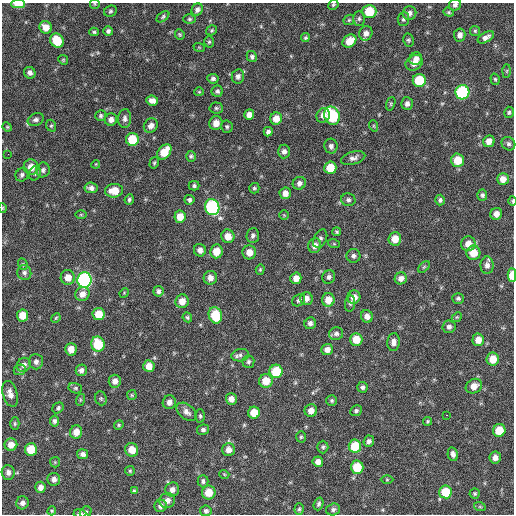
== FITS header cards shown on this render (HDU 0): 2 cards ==
NAXIS1  =                  512 / Axis length
NAXIS2  =                  512 / Axis length

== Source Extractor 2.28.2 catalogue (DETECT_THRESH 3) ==
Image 512 x 512 px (HDU 0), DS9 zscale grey, 1 PNG px = 1 image px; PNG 516 x 516 px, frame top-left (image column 1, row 512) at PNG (2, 3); each listed source drawn as its Kron ellipse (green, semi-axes under 4 px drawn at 4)
Background 117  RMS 12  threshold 34.6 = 3 sigma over >= 5 px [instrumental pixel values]
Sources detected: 221; all 221 listed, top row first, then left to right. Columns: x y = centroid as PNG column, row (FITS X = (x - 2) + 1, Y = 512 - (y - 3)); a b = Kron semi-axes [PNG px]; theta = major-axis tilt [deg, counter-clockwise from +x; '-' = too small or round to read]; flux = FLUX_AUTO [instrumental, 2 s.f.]
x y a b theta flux
18 4 7 4 -1 11000
95 4 5 5 - 880
333 5 5 5 - 1300
455 5 6 5 - 2200
197 10 6 5 - 3000
110 11 6 5 - 1500
369 11 7 6 - 22000
449 12 5 4 - 1100
409 13 7 7 - 3100
163 17 7 4 39 1300
189 19 6 4 1 1300
359 19 7 5 89 1800
403 19 7 6 - 1700
349 20 6 4 45 1200
46 27 6 6 - 7800
212 30 6 4 34 1100
108 31 5 5 - 2000
475 31 5 5 - 1100
94 32 4 4 - 1200
366 33 7 6 - 4300
180 34 5 4 - 990
460 35 6 6 - 3600
486 37 9 5 30 3500
305 38 4 4 - 1300
408 40 6 5 - 1300
57 41 7 6 - 21000
349 41 7 6 - 10000
209 42 5 5 - 1200
199 47 6 3 -19 670
252 57 6 5 - 1900
416 59 6 6 - 4200
63 60 5 4 - 880
414 63 9 7 35 6300
507 71 7 4 88 1100
30 73 6 5 - 2700
238 76 7 6 - 2900
213 79 6 5 - 2000
495 79 6 4 -72 1200
419 80 6 6 - 30000
217 91 5 5 - 1800
199 92 4 4 - 830
462 92 7 7 - 89000
152 100 6 5 - 4100
391 104 7 4 72 1000
407 104 6 5 - 2900
216 108 6 5 - 1400
509 112 6 5 - 1500
249 115 5 5 - 4300
323 115 7 6 - 4400
101 116 5 5 - 1500
332 116 9 7 -67 56000
125 119 9 6 86 3000
276 119 6 6 - 8600
36 120 8 6 24 2400
111 120 6 6 - 3700
216 123 7 6 - 6200
51 126 6 5 - 1100
151 126 8 6 50 4100
374 126 6 3 -71 800
7 127 5 4 - 910
227 127 6 5 - 1400
268 132 5 4 - 2200
132 139 6 6 - 23000
489 141 6 5 - 5300
508 144 7 6 - 2100
331 146 7 6 - 2700
284 151 7 6 - 3000
164 152 9 6 50 15000
8 154 2 2 - 12000
191 156 5 5 - 1400
353 158 12 6 16 3300
458 160 7 6 - 16000
154 163 6 4 74 1100
96 164 4 3 - 660
31 167 8 7 - 8000
330 168 6 6 - 16000
43 170 7 7 - 2300
35 173 7 6 - 1900
22 175 7 6 - 2000
503 179 6 5 - 6000
299 183 7 6 - 2900
194 186 5 5 - 1500
91 188 6 5 - 2900
254 188 5 5 - 1200
114 191 9 7 6 12000
285 193 6 5 - 5400
482 195 5 5 - 1800
129 200 5 4 - 1600
189 200 5 5 - 1800
348 200 7 6 - 2100
440 200 5 4 - 1700
512 201 5 2 - 970
212 207 8 7 - 120000
3 208 5 3 - 600
496 214 6 5 - 4600
81 215 6 4 1 890
284 215 4 4 - 690
180 217 6 5 - 9300
336 232 4 4 - 950
228 236 7 6 - 7600
253 236 7 6 - 2300
320 239 10 6 65 2500
395 239 6 6 - 9200
334 244 6 4 -19 770
468 244 7 7 - 7300
315 246 7 6 - 4800
200 250 6 6 - 3500
216 251 7 6 - 10000
249 252 7 7 - 7400
473 253 7 7 - 12000
353 256 7 7 - 2300
23 264 6 4 -69 1200
487 265 8 6 90 3600
424 267 7 4 45 1200
260 269 5 4 - 920
24 273 7 7 - 2400
512 275 6 4 88 16000
68 277 7 7 - 7700
329 277 7 6 - 2400
210 278 7 6 - 4800
296 278 5 5 - 6200
401 278 6 6 - 4200
84 280 7 7 - 190000
158 291 5 5 - 2300
124 293 5 4 - 780
82 294 7 7 - 5400
354 297 7 6 - 6000
306 298 6 6 - 4500
458 298 6 5 - 1700
299 300 7 5 40 2000
328 300 7 6 - 9000
182 301 7 6 - 8100
350 303 8 5 82 1500
99 314 6 6 - 12000
22 315 6 5 - 11000
215 315 8 6 -70 25000
367 316 6 6 - 4200
187 317 5 4 - 1300
457 317 6 4 43 1000
56 318 5 4 - 930
310 323 6 5 - 2500
449 327 6 6 - 2700
336 334 7 6 - 2500
356 339 6 6 - 12000
478 340 6 6 - 7400
394 342 9 6 86 4000
98 344 7 6 - 28000
71 349 6 5 - 6800
327 349 6 5 - 4100
240 355 9 6 11 2300
493 359 6 6 - 11000
36 362 7 7 - 2900
248 362 6 6 - 1800
24 365 7 6 - 3400
149 366 6 5 - 7600
20 370 6 5 - 1400
81 370 6 5 - 3100
276 371 6 6 - 23000
115 381 6 6 - 4000
266 381 7 7 - 12000
474 386 8 7 - 6900
362 387 5 5 - 2000
75 388 7 5 -14 1300
10 394 13 7 -75 5400
132 395 5 5 - 940
101 398 7 5 -70 1500
231 399 5 5 - 4700
80 400 6 4 72 1000
332 400 5 5 - 1500
169 402 7 6 - 3700
58 408 6 5 - 1400
311 410 6 6 - 5500
356 411 6 5 - 1600
186 412 11 7 -39 4100
254 413 6 6 - 12000
446 415 2 2 - 2900
200 416 6 4 -89 1300
54 421 5 4 - 2000
428 421 4 4 - 1100
15 424 6 4 90 1200
119 425 5 4 - 990
203 430 6 5 - 2100
499 430 6 6 - 15000
76 432 7 6 - 7400
301 437 5 4 - 1100
369 441 6 5 - 2500
11 445 6 6 - 6400
355 446 6 6 - 25000
323 447 6 5 - 1500
31 449 6 6 - 16000
132 450 7 6 - 8800
228 450 6 6 - 5300
83 454 5 5 - 2900
453 454 7 5 -77 2800
495 458 6 5 - 3900
55 462 5 5 - 1000
318 462 5 5 - 4700
357 467 6 6 - 22000
130 471 5 5 - 1100
8 472 7 6 - 3000
224 474 5 3 - 640
54 479 6 6 - 3400
387 480 6 4 0 830
203 481 6 5 - 1800
40 487 5 5 - 4300
172 489 7 7 - 3900
134 491 4 4 - 1100
209 492 7 6 - 10000
445 492 6 6 - 22000
475 493 5 5 - 1100
167 500 8 7 - 4700
22 503 6 6 - 2500
319 504 6 4 70 1800
161 506 6 6 - 3300
480 507 6 3 -18 900
299 509 6 4 88 1300
333 509 7 6 - 2000
52 511 4 3 - 990
206 511 5 5 - 1900
86 512 6 5 - 1500
80 513 6 3 -2 2000
At the frame edge (FLAGS 8, measured only in part): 8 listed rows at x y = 18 4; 95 4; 333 5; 455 5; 512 201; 3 208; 512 275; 80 513